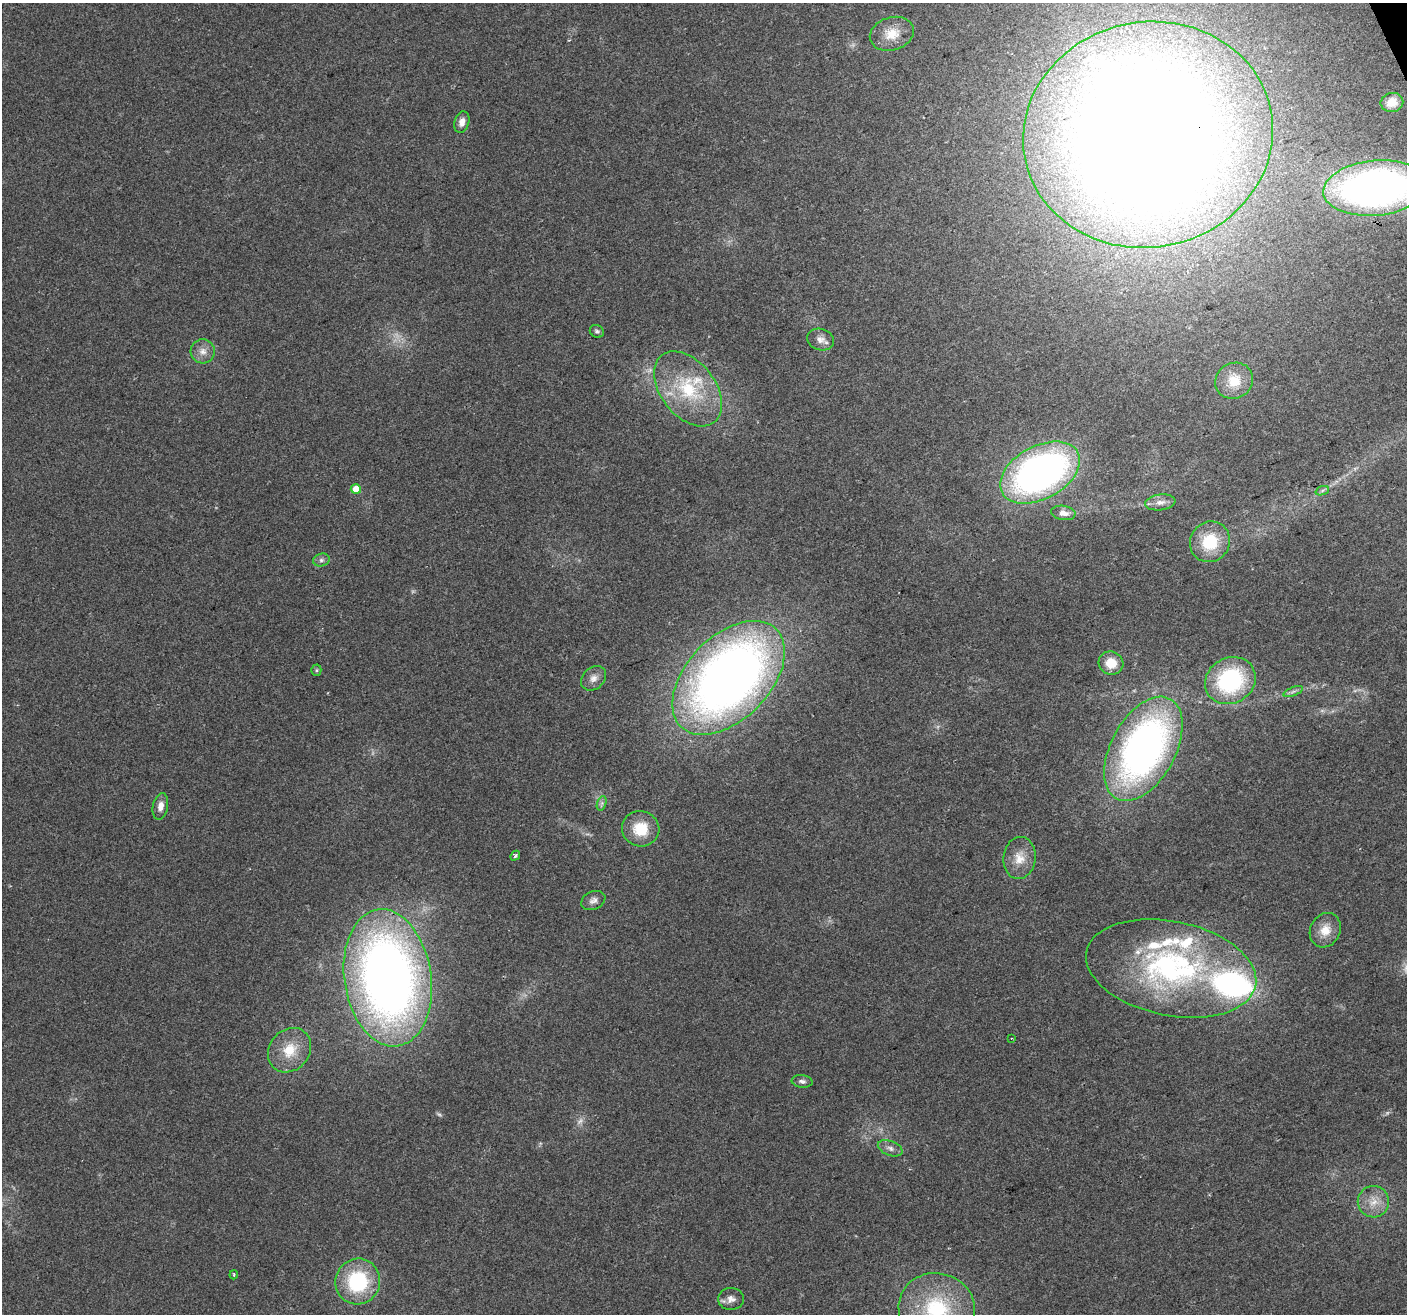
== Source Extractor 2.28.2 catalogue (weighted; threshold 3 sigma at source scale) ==
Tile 10 of 4 x 4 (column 2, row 3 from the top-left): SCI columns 1407-2811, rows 1455-2766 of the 5620 x 5476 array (HDU 1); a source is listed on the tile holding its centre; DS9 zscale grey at full resolution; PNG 1409 x 1316 px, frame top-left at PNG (2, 3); each listed source drawn as its Kron ellipse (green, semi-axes under 4 px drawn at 4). Shown black and unused: <1% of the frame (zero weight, under 2 of 3 exposures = <1% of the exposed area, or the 3 px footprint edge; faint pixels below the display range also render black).
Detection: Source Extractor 2.28.2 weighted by HDU 2 'WHT'; one run over the whole footprint, this tile lists its part. Background 0.0635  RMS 0.0073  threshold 0.033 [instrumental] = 3 sigma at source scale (4.5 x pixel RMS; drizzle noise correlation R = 1.50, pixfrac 1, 0.0396/0.0396 arcsec/px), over >= 5 px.
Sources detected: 55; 4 too faint to see at this stretch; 1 inside a brighter object's white glare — neither listed nor drawn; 8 inside a brighter listed object's ellipse — not listed separately; the other 42 listed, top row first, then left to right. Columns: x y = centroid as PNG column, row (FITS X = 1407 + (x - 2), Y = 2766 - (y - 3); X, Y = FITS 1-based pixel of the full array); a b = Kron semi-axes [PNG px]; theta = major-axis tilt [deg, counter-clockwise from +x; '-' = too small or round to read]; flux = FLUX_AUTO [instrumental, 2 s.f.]
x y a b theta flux
892 34 22 16 17 16
1392 102 11 9 11 9.9
462 122 11 7 73 5.6
1148 135 125 112 11 1900
1376 188 53 27 5 440
597 331 7 6 - 1.7
820 340 14 10 -17 5.4
203 351 12 12 - 6.4
1234 381 19 17 29 16
688 389 42 27 -52 54
1040 473 43 26 28 330
356 489 5 5 - 14
1322 491 7 4 20 1.7
1160 502 15 8 8 5.4
1063 513 12 7 -9 5.9
1210 542 21 19 51 30
321 560 8 6 15 2.4
1111 663 12 11 - 14
316 670 5 5 - 1.1
593 678 14 10 45 5.9
729 678 68 41 46 630
1230 681 26 22 29 84
1293 691 10 3 21 2.1
1143 749 56 32 62 330
602 803 7 4 72 1.8
160 806 13 7 79 5.6
641 829 19 17 -17 22
515 856 5 4 - 1.7
1019 858 21 16 84 13
593 900 12 9 24 3.9
1325 930 18 15 61 12
1171 968 86 47 -11 190
388 978 69 43 -81 670
1011 1038 3 3 - 0.57
290 1050 24 20 50 22
802 1081 10 6 -6 2.8
890 1148 13 7 -20 3.8
1373 1202 15 15 - 11
234 1275 4 3 - 0.86
358 1281 23 22 - 57
731 1299 13 11 3 5.3
937 1309 38 36 -17 69
Overlapping masked pixels (flux is a lower limit): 1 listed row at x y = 1148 135
Isophote crosses this tile's border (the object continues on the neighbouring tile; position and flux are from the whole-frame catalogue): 2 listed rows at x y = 1376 188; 937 1309